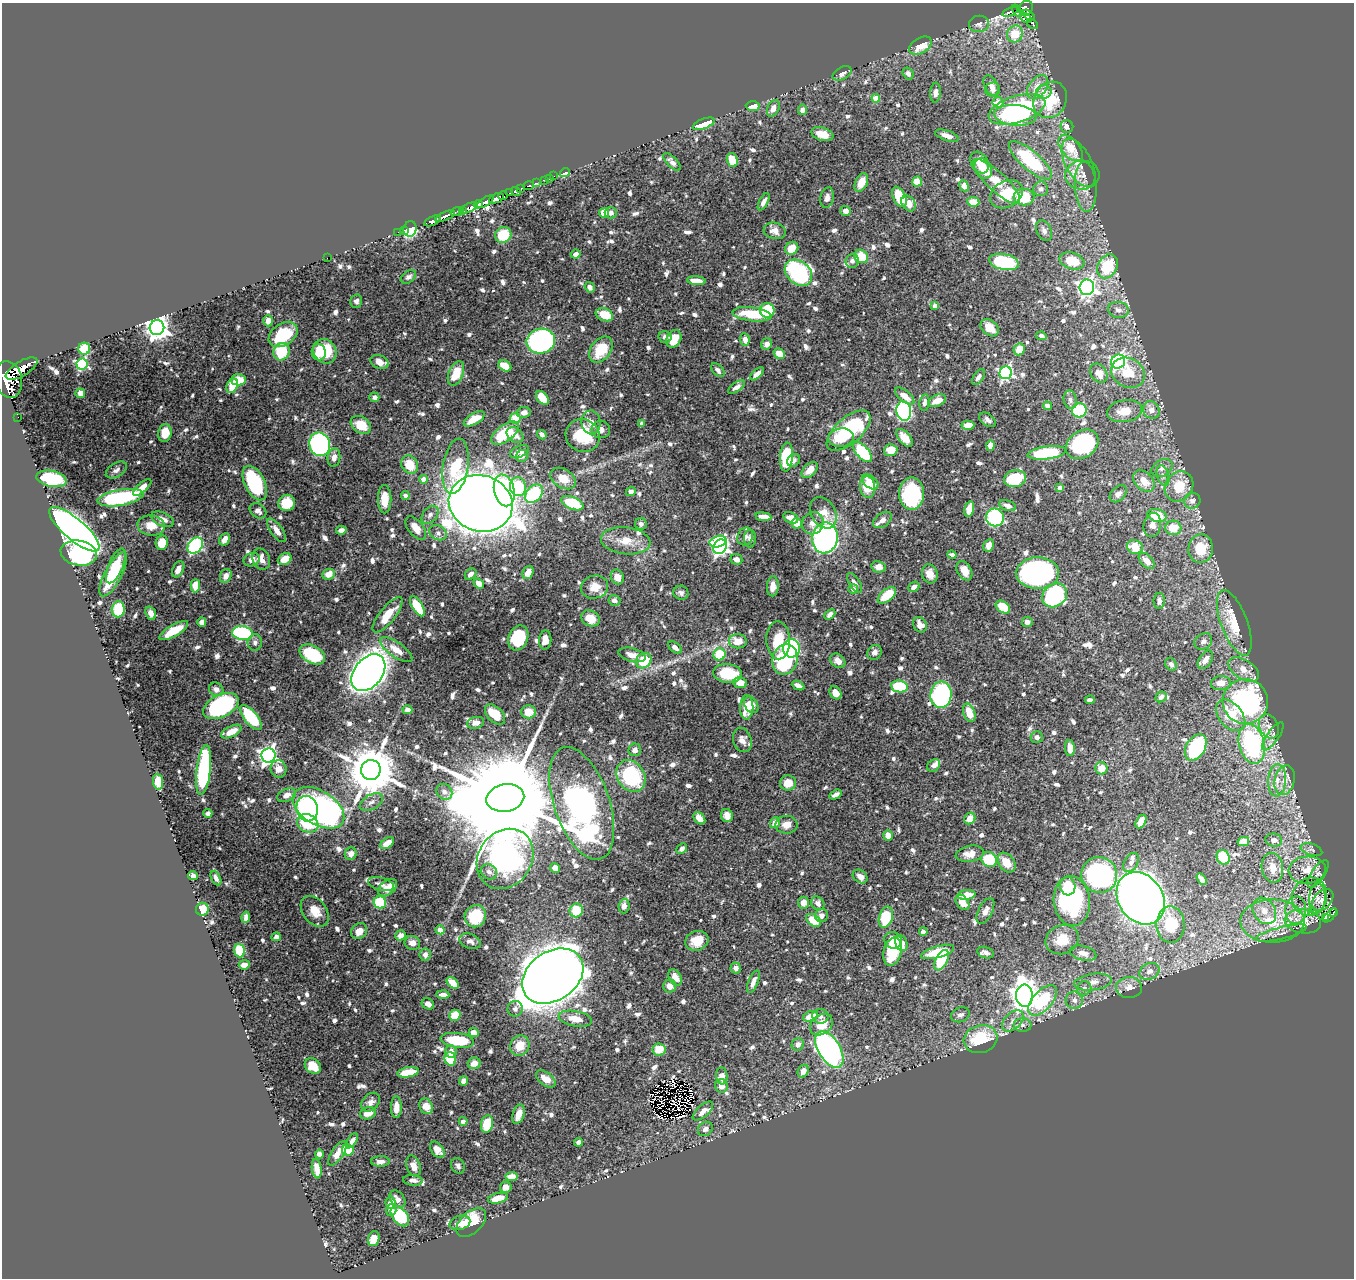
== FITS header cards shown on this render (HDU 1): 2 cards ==
NAXIS1  =                 1352
NAXIS2  =                 1276

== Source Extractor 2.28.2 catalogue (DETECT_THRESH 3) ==
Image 1352 x 1276 px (HDU 1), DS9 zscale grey, 1 PNG px = 1 image px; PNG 1356 x 1280 px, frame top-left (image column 1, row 1276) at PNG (2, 3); each listed source drawn as its Kron ellipse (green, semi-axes under 4 px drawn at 4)
Background 0.547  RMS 0.0083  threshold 0.0249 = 3 sigma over >= 5 px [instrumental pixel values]
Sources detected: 966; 2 with non-positive FLUX_AUTO (blend fragments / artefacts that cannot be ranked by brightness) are neither listed nor drawn; of the other 964, the 500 brightest by FLUX_AUTO listed and drawn (464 fainter detections omitted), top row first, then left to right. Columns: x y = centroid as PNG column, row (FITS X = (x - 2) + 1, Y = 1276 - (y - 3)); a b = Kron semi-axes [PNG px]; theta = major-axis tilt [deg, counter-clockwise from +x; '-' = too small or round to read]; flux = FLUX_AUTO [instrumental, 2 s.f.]
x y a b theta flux
1026 8 8 6 60 440
1017 11 7 3 -56 110
1010 12 8 3 21 170
1029 15 7 4 -43 82
1026 18 6 3 -35 91
979 24 10 8 8 2.6
1032 24 6 3 -37 15
1015 34 8 8 - 13
920 46 12 7 30 10
842 73 10 6 29 3
908 73 6 5 - 2.4
991 85 11 6 -63 4.1
1037 87 13 8 53 8.6
993 90 7 7 - 2.5
1044 92 7 7 - 4.1
936 93 10 5 85 2.4
876 98 4 4 - 9.7
1050 100 19 16 58 25
998 102 5 5 - 8.9
753 106 7 5 -4 8.5
773 108 9 5 66 3.8
1017 109 29 13 17 79
802 110 5 4 - 3.3
1015 115 21 10 -4 62
704 124 11 5 21 16
1067 126 6 6 - 3
822 134 11 6 -17 7.1
947 136 12 5 -19 3.8
1071 148 15 9 -49 12
732 160 7 5 -71 13
1030 160 27 9 -40 46
672 162 11 5 -46 2.2
980 162 11 8 -59 7.8
1078 163 26 13 -62 10
983 168 10 8 -64 7.1
565 172 5 4 - 11
1082 175 17 14 5 6.9
554 176 2 2 - 4
549 178 3 2 - 6.6
544 180 4 2 - 30
996 181 31 9 -43 17
917 182 5 5 - 7.2
536 183 3 2 - 54
861 183 10 6 64 7
529 186 6 3 19 150
964 186 6 4 -66 4
1086 187 25 11 -86 7.6
520 189 3 3 - 130
1041 189 7 7 - 2.3
516 191 5 4 - 570
510 193 3 3 - 200
1006 194 17 13 30 20
503 196 5 3 - 88
899 197 11 6 -65 19
1024 197 10 8 1 21
496 198 8 4 22 1500
827 198 10 6 77 2.7
485 202 9 4 33 450
764 202 9 4 62 2.8
973 202 6 4 -7 9.5
908 203 8 6 -56 5.2
478 204 4 3 - 320
468 208 8 3 26 490
462 210 4 3 - 190
845 211 5 5 - 3.7
457 212 7 3 19 96
604 213 5 5 - 8.6
611 213 6 5 - 2.5
445 216 10 3 24 1200
433 221 9 4 25 770
410 229 8 6 77 51
404 230 2 2 - 12
1044 230 11 7 -64 2.8
775 231 11 8 -14 4.1
398 232 2 2 - 3.5
503 235 8 7 - 17
792 248 7 6 - 10
576 254 5 4 - 3.1
861 256 7 6 - 14
327 258 2 2 - 59
852 261 7 6 - 2.3
1072 261 13 8 -18 17
1004 262 15 8 -11 48
1108 266 12 9 61 29
798 273 15 11 -40 98
408 277 8 5 37 2.1
696 281 9 4 -5 6.1
590 287 5 5 - 2.2
1087 287 8 7 - 230
356 301 7 6 - 2.1
935 305 4 4 - 3.3
767 310 7 7 - 25
1118 310 10 8 -9 3.4
752 314 19 7 -7 23
604 315 9 6 -21 12
268 321 5 5 - 4.1
157 328 7 7 - 550
990 328 10 7 -38 8.8
283 334 16 10 34 26
1041 336 5 4 - 3
665 337 6 5 - 2.5
674 339 9 7 61 12
745 339 6 4 -82 4.1
541 341 14 12 12 170
767 344 6 5 - 3.6
84 349 6 6 - 21
1019 349 6 5 - 9.1
601 350 14 10 54 17
325 351 13 11 -53 23
282 352 9 7 62 23
319 352 8 7 - 8.9
779 354 6 5 - 7.2
380 362 9 6 -20 5.6
1118 362 7 6 - 110
82 364 5 5 - 73
505 366 7 5 -32 9
22 369 18 7 31 2900
718 370 8 5 -46 2.1
456 373 13 7 68 14
1006 373 6 6 - 130
1099 373 10 7 -55 5.7
1128 373 17 14 -29 13
757 374 8 4 42 4.3
978 377 9 5 56 2.7
9 380 19 13 -78 5500
238 380 7 5 1 11
232 386 7 5 65 11
736 387 10 4 35 2.9
80 393 5 5 - 2.3
905 396 11 5 -39 5.7
374 397 5 4 - 2.6
542 398 8 5 -48 11
1070 400 9 6 -79 2.3
937 401 9 5 24 5.7
924 402 8 5 81 3
1047 406 4 4 - 3.6
1079 410 7 7 - 30
1151 410 9 8 - 4.6
904 411 10 7 -79 120
1125 411 18 11 10 9.4
524 412 7 5 10 3.5
18 417 2 2 - 6
515 418 5 5 - 13
474 419 12 5 30 7.8
988 420 9 5 -35 2.2
591 422 12 9 -81 4.5
642 424 4 4 - 3.4
361 425 11 8 -34 12
968 425 6 4 3 5.7
601 429 9 8 - 4.1
849 431 27 13 41 59
165 433 9 6 80 9.1
505 433 16 8 36 25
515 435 9 6 -37 4.7
542 435 5 4 - 3
583 435 17 16 - 27
841 438 13 9 7 15
905 438 11 5 -48 7.9
320 444 12 10 -72 170
1082 444 17 13 33 72
990 446 5 4 - 5.4
891 450 6 6 - 8.7
519 452 10 5 23 5.1
863 452 12 6 -48 38
1047 453 19 6 8 40
522 456 6 5 - 2.4
334 457 9 6 82 3.8
786 457 14 6 85 37
794 460 7 6 - 2.1
410 465 9 8 - 11
456 466 28 12 81 28
1162 468 11 8 31 3.5
116 470 12 7 32 2.3
810 470 9 6 44 6.7
1163 476 10 6 -74 2.5
563 478 14 9 -31 9.3
51 479 15 8 -12 42
423 479 4 4 - 5.2
1015 479 11 8 12 27
1144 481 12 8 -46 8.6
870 482 9 6 -39 7.7
255 483 18 10 -63 50
1179 486 16 13 56 17
142 487 11 4 42 5.9
518 487 9 8 - 27
867 487 11 7 -80 17
1060 488 4 4 - 6.6
504 490 16 10 -77 91
631 491 5 4 - 2.6
534 494 10 7 49 45
912 494 16 12 90 56
1118 494 10 6 45 3.3
405 495 4 4 - 2.1
120 498 23 8 10 73
385 499 14 6 -89 11
1192 501 8 8 - 2.7
287 503 8 8 - 14
481 503 32 28 -18 1500
572 503 12 6 -22 25
1008 506 9 5 -19 3.4
969 509 8 4 76 8.4
258 511 9 6 -36 2.4
823 513 17 12 -58 8.2
430 515 10 7 50 2.3
1157 515 10 6 -14 17
763 517 8 4 -7 5.5
995 517 9 9 - 72
791 518 8 5 -24 5.9
163 519 12 6 -24 4.9
882 520 10 6 36 3.3
797 523 5 5 - 8.3
813 523 11 10 - 4.7
641 524 6 5 - 2.3
151 525 14 10 -6 8.8
1152 525 12 8 77 4.5
416 528 13 7 -52 6.1
1173 528 8 7 - 11
74 529 32 10 -41 700
277 530 14 6 -54 4.9
341 530 5 4 - 2.8
438 533 9 7 -28 2.4
745 536 9 7 66 2.7
825 538 15 12 78 160
225 539 7 4 60 3.4
750 539 8 6 88 2.1
626 541 25 13 -6 12
718 541 8 5 15 22
162 543 7 6 - 13
989 545 6 5 - 5
195 546 9 6 51 97
720 547 7 6 - 200
1135 547 8 7 - 12
1201 549 14 12 84 16
79 553 18 12 -10 68
952 555 4 3 - 2
261 559 11 8 -64 4.9
285 559 7 5 28 7.3
736 559 6 5 - 3.4
252 560 8 6 23 3.1
1147 561 10 6 -47 5.5
116 566 18 7 67 12
878 567 7 6 - 4.5
178 569 9 5 64 3.7
964 571 10 7 -60 5.6
528 573 7 5 61 6.2
1038 573 21 16 2 160
113 574 24 8 62 29
329 574 6 5 - 6.9
471 574 6 5 - 3.2
930 574 9 7 -72 5.3
226 576 7 5 66 3.7
617 577 7 6 - 4.8
479 583 6 4 -39 5.2
855 583 11 5 -58 2.6
195 586 6 5 - 9.8
773 586 10 6 87 4.4
595 587 14 11 13 7
914 587 6 5 - 2.7
853 589 5 4 - 2.2
681 593 7 7 - 2.4
887 595 11 6 39 16
1055 595 13 11 39 84
614 600 6 5 - 2.2
1159 601 8 5 89 2.6
417 606 11 5 -58 26
1003 607 8 5 -35 16
118 609 8 6 84 20
151 613 7 5 -68 3.6
830 614 6 4 42 3.2
388 615 22 7 51 13
590 618 10 7 -26 9.7
202 622 4 4 - 3.1
1027 622 5 5 - 2.8
1234 623 34 13 -69 23
920 625 8 6 -58 4.5
174 631 16 5 30 13
243 633 10 7 -11 65
518 638 13 10 68 33
545 640 9 6 87 4.8
778 640 19 12 -88 16
738 641 9 7 -1 8.2
1203 641 9 7 35 2.6
255 642 8 7 - 2.4
675 648 8 5 -36 3
791 648 9 8 - 95
396 650 19 7 -35 7.7
874 652 8 6 49 2.1
312 654 14 8 -29 35
719 654 6 6 - 19
632 655 14 6 -14 5.1
785 659 15 12 75 54
1205 660 10 6 57 4.4
644 661 8 7 - 18
838 661 8 6 -43 4
1171 664 7 5 -57 2.1
1244 669 17 9 -32 7.3
368 673 21 14 51 620
728 673 14 9 -6 23
740 683 7 5 -9 5.7
1221 683 10 7 6 6.4
798 685 7 4 -25 2.8
899 686 8 6 -10 26
216 689 7 6 - 3.2
835 693 7 5 -57 6.7
941 695 13 10 85 90
1161 697 6 5 - 2.6
1090 700 5 4 - 2.1
1245 702 23 22 - 130
751 705 9 6 -57 6.3
221 706 19 11 27 92
747 707 12 6 89 11
407 710 5 4 - 2.9
528 712 7 6 - 7.4
969 713 9 6 -71 9.9
495 715 12 7 -45 12
1231 715 18 11 -51 18
251 717 15 6 -50 36
476 723 8 5 15 2.4
1269 726 13 9 -62 4.1
231 732 11 5 27 8.2
1273 736 17 6 55 3
1037 737 6 6 - 2.2
742 740 12 9 -72 4
1252 744 20 12 -77 84
1196 747 14 9 58 73
1070 748 8 5 -88 4.7
635 750 6 6 - 2.9
268 755 7 7 - 260
934 765 7 5 39 3
1101 768 6 6 - 9
279 769 8 8 - 5.2
204 770 25 7 83 92
371 770 10 9 - 3200
631 776 17 13 -56 54
1277 780 16 9 85 6.6
1285 780 15 9 76 6.1
158 782 8 5 -82 12
788 783 8 7 - 7.2
444 792 8 7 - 3
287 795 10 6 23 4
835 795 6 4 29 2.5
505 798 19 13 10 24000
371 802 13 7 30 3.3
582 803 59 27 -71 380
318 808 28 17 -32 170
307 809 13 11 -78 83
208 813 4 4 - 2.1
727 815 7 6 - 3.8
699 818 7 5 -48 5.3
970 818 6 5 - 7
1141 821 7 4 61 9.4
308 823 11 9 -21 31
775 823 6 4 52 5.2
786 825 11 9 2 4.7
888 835 5 5 - 5.3
1274 840 8 6 -9 3.2
1243 842 6 4 14 8.7
387 843 8 4 35 6.9
682 849 6 4 45 2.7
1311 850 11 6 -18 2.1
351 854 6 5 - 3.6
970 854 14 8 10 5.6
1223 857 7 6 - 17
505 859 32 26 55 250
989 859 8 7 - 26
1131 862 10 6 59 2.9
1007 863 11 7 -54 9.9
555 868 5 4 - 3.9
1272 868 15 10 -80 9
1307 870 18 13 4 10
489 872 8 7 - 3
1318 874 16 6 55 2.6
1099 875 18 17 - 120
193 876 5 4 - 4.2
860 876 8 6 -38 3.6
216 878 8 4 -65 2.3
1202 879 6 4 -56 3.2
381 884 13 6 -16 2.8
1068 886 9 7 -76 9.6
388 888 11 7 39 6
966 895 9 4 5 10
1309 897 19 17 70 11
1141 898 28 22 -55 1300
1317 898 15 8 86 4
1323 900 12 8 45 3
1072 901 25 18 -83 86
380 902 6 6 - 31
962 902 8 5 -54 5.3
803 903 6 5 - 4.8
818 903 7 6 - 3.4
624 906 7 5 86 3.4
202 909 6 6 - 9.9
576 910 7 6 - 16
1296 910 14 10 86 7.6
315 911 17 11 -52 8.2
985 911 14 7 64 3.5
1264 911 14 11 -57 8.4
1312 911 4 3 - 2.8
1334 912 4 3 - 23
822 915 7 6 - 3.1
1330 915 8 4 48 25
475 916 11 10 - 22
246 917 6 4 79 2.4
886 917 11 6 72 22
1325 918 3 3 - 11
813 920 8 5 -36 12
1272 921 32 21 0 39
1303 921 18 12 -8 7.6
1170 925 18 14 -89 22
440 930 4 4 - 6.8
359 931 9 7 44 5.6
923 932 4 4 - 2.9
1281 933 26 6 14 4.7
400 935 5 5 - 4.1
276 937 5 4 - 2.1
893 940 9 8 - 13
1062 940 17 14 22 10
470 941 11 7 -22 2.8
697 941 12 9 19 10
412 943 8 6 -21 4.5
901 943 8 6 -68 5.7
240 951 7 5 -73 18
893 952 14 8 77 20
938 952 17 5 17 16
986 952 8 5 -15 2.6
1083 953 13 7 -14 4.5
425 955 6 5 - 2.4
941 960 11 5 63 26
244 965 5 4 - 4.1
736 968 5 5 - 3.1
1149 971 10 8 29 3.9
553 976 33 24 35 1500
675 977 9 6 -58 4.5
753 982 12 5 68 3.6
1093 982 19 8 7 5.3
453 983 7 4 -42 8.3
670 986 6 6 - 4.1
1129 987 13 10 -1 5.5
1084 988 7 7 - 2.5
443 995 6 3 -2 2.6
1024 996 11 8 -87 720
1042 1000 18 9 48 34
1074 1000 9 8 - 3
428 1004 6 5 - 3.1
515 1009 8 7 - 2.4
455 1015 6 5 - 16
960 1015 9 7 21 2.3
810 1016 8 5 21 9.9
820 1016 8 7 - 2.1
575 1019 17 7 -10 7.7
1013 1021 13 8 43 4.2
821 1025 12 9 39 10
1023 1025 9 6 -2 2
474 1033 5 4 - 5.4
980 1039 17 14 16 33
457 1040 17 7 -6 27
798 1044 6 6 - 3.2
520 1046 10 9 - 9.9
659 1050 6 6 - 9
829 1050 20 11 -58 190
451 1051 6 5 - 4.3
450 1059 7 5 -71 18
474 1063 6 6 - 6.1
313 1066 9 7 -38 10
803 1071 7 5 61 4.8
408 1072 11 5 10 15
722 1076 8 6 -85 4.4
546 1079 11 6 -37 8
464 1081 4 4 - 3.8
721 1086 7 6 - 4
371 1102 11 7 46 3.6
426 1106 8 6 -62 6.4
396 1107 11 5 -90 5.6
703 1111 13 6 42 3.5
368 1113 8 6 16 6.3
518 1114 10 6 72 6.5
463 1121 4 4 - 2.4
487 1124 9 6 77 18
705 1129 8 6 40 2.8
352 1141 8 4 59 2.8
578 1142 4 4 - 2.8
348 1150 6 5 - 15
437 1150 9 6 -52 5.2
337 1153 14 6 57 5.1
319 1154 4 4 - 2.9
380 1161 9 5 1 2.6
413 1166 11 7 -70 5.4
458 1166 8 6 -55 2.1
317 1169 10 5 -82 5.5
512 1177 6 4 8 5.3
413 1180 10 5 -4 2.6
506 1187 6 5 - 3.5
498 1198 10 5 13 10
397 1199 9 6 -49 3.5
391 1203 6 5 - 5
391 1210 6 5 - 2.2
400 1216 12 7 -51 34
471 1222 18 10 44 23
460 1223 10 7 16 4.6
374 1239 7 5 70 8.3
At the frame edge (FLAGS 8, measured only in part): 1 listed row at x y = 9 380
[464 fainter detections neither listed nor drawn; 2 non-positive-flux detections neither listed nor drawn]